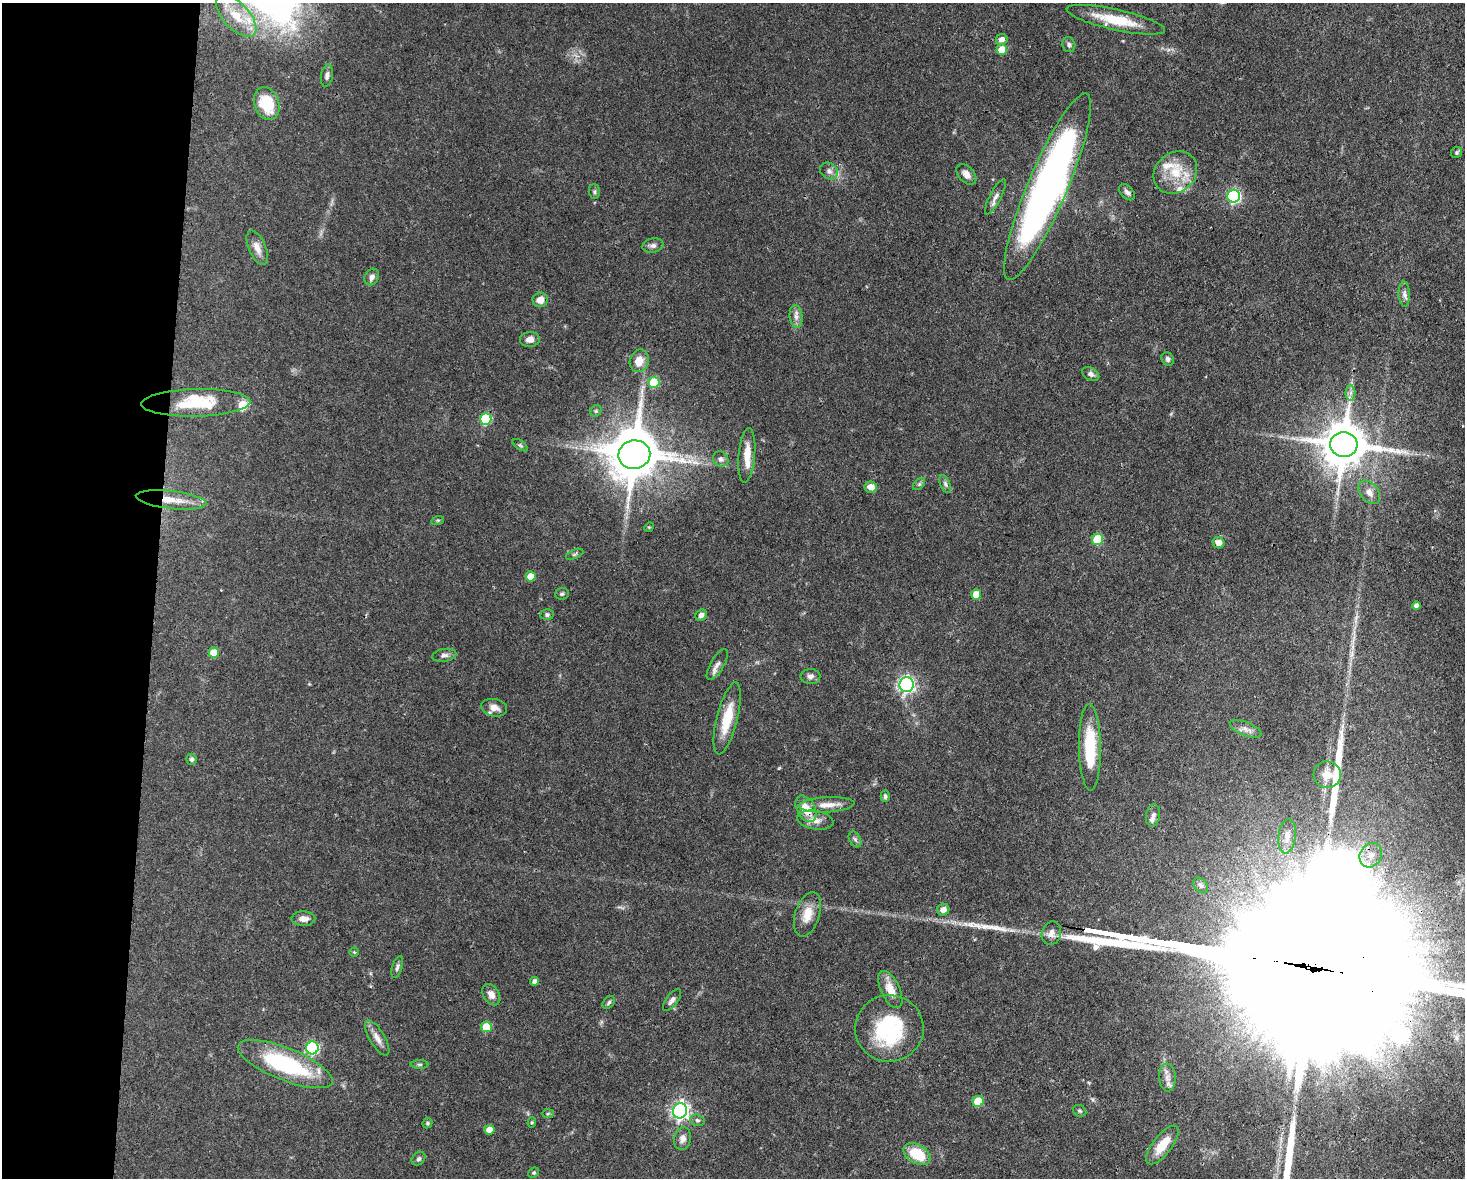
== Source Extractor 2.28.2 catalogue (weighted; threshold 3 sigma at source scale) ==
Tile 4 of 3 x 4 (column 1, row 2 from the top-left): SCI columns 225-1687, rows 2353-3528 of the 4725 x 4704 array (HDU 1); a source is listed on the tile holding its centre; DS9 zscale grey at full resolution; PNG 1467 x 1180 px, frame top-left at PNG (2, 3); each listed source drawn as its Kron ellipse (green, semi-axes under 4 px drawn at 4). Shown black and unused: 11% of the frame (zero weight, under 3 of 4 exposures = <1% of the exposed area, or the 3 px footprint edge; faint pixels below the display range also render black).
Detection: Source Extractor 2.28.2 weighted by HDU 2 'WHT'; one run over the whole footprint, this tile lists its part. Background 0.0737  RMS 0.004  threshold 0.0182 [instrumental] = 3 sigma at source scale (4.5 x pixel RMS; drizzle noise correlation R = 1.50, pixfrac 1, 0.05/0.05 arcsec/px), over >= 5 px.
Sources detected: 115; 3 inside a brighter object's white glare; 3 long thin detections or spike segments (spike, bleed or trail) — neither listed nor drawn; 6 inside a brighter listed object's ellipse — not listed separately; the other 103 listed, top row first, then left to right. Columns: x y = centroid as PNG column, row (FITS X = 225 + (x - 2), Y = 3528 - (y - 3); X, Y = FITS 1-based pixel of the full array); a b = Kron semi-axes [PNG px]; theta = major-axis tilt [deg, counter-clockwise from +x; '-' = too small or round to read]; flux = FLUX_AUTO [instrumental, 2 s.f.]
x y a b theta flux
236 16 26 13 -47 10
1116 20 50 10 -12 14
1002 39 6 5 - 2.1
1069 45 8 6 -68 1.1
1002 50 5 5 - 7.2
327 76 11 6 80 1.5
267 104 17 12 -71 14
1457 152 6 5 - 0.78
829 171 9 7 -39 1.9
1175 172 23 19 40 12
966 174 12 7 -47 2.4
1047 187 101 19 67 240
594 192 7 5 -88 0.85
1127 192 9 6 -48 1.4
1233 196 6 6 - 65
995 197 20 5 62 2.2
653 246 11 7 11 1.7
257 248 18 8 -68 3.6
372 277 8 7 - 1.7
1404 294 12 5 -88 1.7
540 300 8 7 - 3.3
796 317 11 6 -85 2.1
530 339 10 7 5 2.3
1168 359 7 6 - 1
639 361 11 9 72 5.2
1091 374 9 6 -29 1.6
654 382 5 5 - 17
1351 393 7 5 89 1.4
196 403 54 13 1 18
596 411 6 5 - 0.7
486 419 6 5 - 26
1344 444 14 12 -4 1800
520 445 9 4 -35 0.77
634 455 16 14 11 1700
747 455 27 8 85 6.1
721 459 8 7 - 1.7
919 484 7 4 45 0.8
945 484 9 5 -66 1.1
871 487 6 5 - 3.4
1369 492 13 9 -51 3.2
171 500 35 9 -7 8.7
438 520 6 4 18 0.51
649 527 5 4 - 0.41
1097 539 6 5 - 21
1219 543 6 5 - 2.8
575 554 9 4 22 0.84
531 576 5 5 - 5.9
562 594 7 6 - 0.76
976 594 5 5 - 5.8
1416 605 4 4 - 1.5
547 614 6 5 - 0.88
701 615 6 5 - 1.6
214 653 5 5 - 7.7
444 655 12 6 9 1.6
717 665 17 6 59 2.1
810 676 10 7 2 1.6
906 684 7 7 - 93
494 708 13 8 -11 2.9
727 718 37 10 76 12
1246 729 17 6 -21 2.6
1090 747 43 11 -89 20
191 759 5 5 - 0.88
1327 775 13 13 - 4.7
885 796 6 4 87 0.78
827 805 28 7 3 5
806 809 14 9 -61 7.2
1153 815 11 7 80 1.7
815 820 18 9 -10 3.8
1287 836 17 8 83 4
855 839 8 5 -62 0.98
1371 855 13 10 57 4.7
1201 885 9 6 -50 1.3
943 910 6 5 - 2.4
807 914 23 12 72 6.6
303 919 12 7 -1 2.6
1051 933 12 9 72 2.9
354 952 4 4 - 0.41
397 967 11 5 72 1.2
535 981 4 4 - 1.8
890 990 20 9 -65 6.1
491 995 11 8 -59 2.9
672 1000 13 6 53 1.8
609 1003 7 5 51 0.83
486 1027 5 5 - 11
889 1028 34 33 - 33
377 1038 20 7 -59 3.2
312 1048 6 6 - 48
285 1064 50 16 -22 44
420 1064 9 4 0 0.69
1167 1077 14 8 -85 2.9
978 1101 6 5 - 14
680 1111 7 7 - 150
1080 1111 7 5 -29 0.75
548 1113 6 4 2 0.59
697 1120 7 5 -16 0.89
532 1122 5 4 - 0.5
427 1123 5 5 - 0.67
490 1130 5 5 - 4.8
683 1139 11 8 76 2.4
1162 1145 23 9 52 9.1
917 1154 14 9 -30 13
419 1159 8 6 44 0.93
534 1173 6 4 41 0.57
Overlapping masked pixels (flux is a lower limit): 3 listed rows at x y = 1047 187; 171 500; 806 809